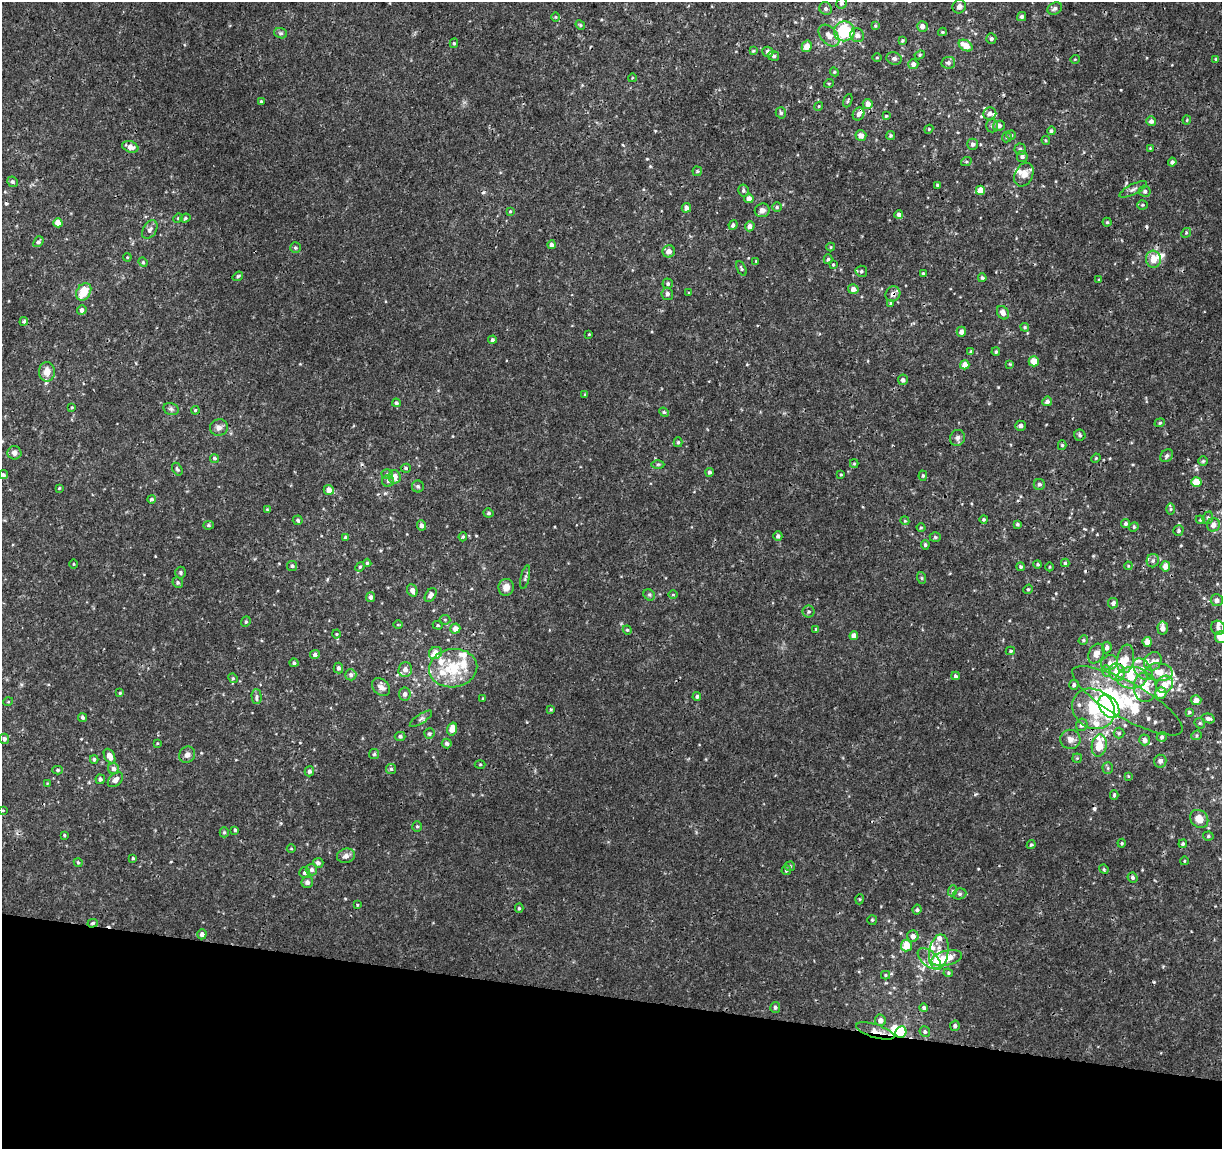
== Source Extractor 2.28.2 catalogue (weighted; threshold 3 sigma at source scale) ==
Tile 15 of 4 x 4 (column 3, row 4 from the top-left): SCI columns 2443-3662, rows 224-1370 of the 4892 x 5096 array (HDU 1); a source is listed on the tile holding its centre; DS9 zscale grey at full resolution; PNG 1224 x 1151 px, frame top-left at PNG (2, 2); each listed source drawn as its Kron ellipse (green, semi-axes under 4 px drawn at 4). Shown black and unused: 13% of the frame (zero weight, under 3 of 4 exposures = <1% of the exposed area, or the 3 px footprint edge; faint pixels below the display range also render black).
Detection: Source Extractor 2.28.2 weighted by HDU 2 'WHT'; one run over the whole footprint, this tile lists its part. Background 0.00125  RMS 9.5e-04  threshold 0.00428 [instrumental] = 3 sigma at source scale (4.5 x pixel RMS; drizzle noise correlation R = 1.50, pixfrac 1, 0.0396/0.0396 arcsec/px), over >= 5 px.
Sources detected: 375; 3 inside a brighter object's white glare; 6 cosmic-ray / hot-pixel residue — neither listed nor drawn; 34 inside a brighter listed object's ellipse — not listed separately; the other 332 listed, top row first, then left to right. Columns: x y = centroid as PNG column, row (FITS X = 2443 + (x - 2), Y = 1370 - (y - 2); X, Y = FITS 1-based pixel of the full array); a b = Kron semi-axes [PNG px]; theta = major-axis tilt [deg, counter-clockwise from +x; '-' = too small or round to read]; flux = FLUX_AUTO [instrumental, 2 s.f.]
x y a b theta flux
841 3 5 5 - 0.24
959 7 7 6 - 0.39
1055 8 7 5 28 0.32
826 9 6 6 - 0.26
556 17 5 3 - 0.088
1022 17 4 4 - 0.23
580 25 5 4 - 0.12
875 26 4 3 - 0.099
922 26 5 5 - 0.54
844 31 10 10 - 5.7
942 32 4 4 - 0.11
281 33 6 5 - 0.18
857 35 7 6 - 0.39
829 36 13 8 -47 0.76
991 39 5 5 - 0.23
902 41 4 3 - 0.12
454 43 5 4 - 0.15
807 46 6 5 - 0.96
966 46 7 5 -33 1.5
753 51 4 3 - 0.095
768 52 5 5 - 0.32
920 55 5 4 - 0.13
774 56 5 5 - 0.21
877 58 4 3 - 0.084
894 59 8 6 -17 0.28
1075 59 5 3 - 0.074
1216 59 4 4 - 0.11
948 63 7 6 - 0.26
913 64 5 5 - 0.43
834 72 4 4 - 0.12
632 78 4 3 - 0.066
829 83 5 3 - 0.094
848 101 7 3 69 0.11
261 102 3 3 - 0.19
868 104 5 5 - 0.67
819 106 4 3 - 0.093
781 113 6 5 - 0.2
859 114 6 5 - 0.38
990 114 6 6 - 0.41
886 116 3 3 - 0.096
1187 120 4 4 - 0.1
1151 121 5 5 - 0.33
992 126 7 5 -90 0.19
999 126 6 5 - 0.39
929 129 4 3 - 0.087
1051 131 4 4 - 0.17
1011 135 5 4 - 0.15
861 136 5 5 - 0.53
890 136 4 4 - 0.16
1007 137 5 5 - 0.13
1046 140 4 4 - 0.11
973 144 5 5 - 0.29
130 147 8 5 -20 0.6
1150 148 4 4 - 0.075
1020 149 5 5 - 0.18
1022 157 5 5 - 0.22
966 162 5 3 - 0.11
1172 162 4 4 - 0.29
697 171 5 4 - 0.15
1024 175 12 9 63 0.78
12 182 5 5 - 0.23
937 185 3 3 - 0.11
1133 189 15 5 27 0.34
743 190 6 5 - 0.18
980 190 4 4 - 1.1
1145 191 6 5 - 0.25
749 198 5 4 - 0.55
1143 205 5 4 - 0.13
777 207 5 4 - 0.13
686 208 5 4 - 0.41
762 210 7 7 - 0.43
510 211 4 3 - 0.096
899 214 4 4 - 0.34
178 218 5 4 - 0.11
185 218 5 4 - 0.14
1107 222 4 4 - 0.12
58 223 4 4 - 1.2
733 225 5 4 - 0.29
750 226 5 5 - 0.5
150 230 10 6 57 0.39
1186 233 5 4 - 0.13
38 242 6 4 49 0.23
552 245 4 4 - 0.36
831 247 4 4 - 0.091
295 248 5 5 - 0.19
669 251 6 6 - 0.66
127 257 4 3 - 0.083
828 259 5 4 - 0.16
1153 259 8 7 - 1.1
756 261 3 3 - 0.072
143 262 5 4 - 0.12
833 265 3 3 - 0.095
741 268 8 3 -65 0.14
861 271 6 5 - 0.19
923 273 3 3 - 0.11
238 276 5 4 - 0.15
982 278 4 4 - 0.17
1099 280 3 3 - 0.088
668 284 5 5 - 0.16
853 289 5 5 - 0.5
84 292 9 7 57 1.9
689 293 4 4 - 0.093
667 294 6 5 - 0.24
893 294 8 7 - 0.41
891 303 4 4 - 0.11
82 310 5 4 - 0.38
1003 313 7 5 -57 0.53
24 321 4 4 - 0.15
1025 327 4 3 - 0.13
961 332 5 4 - 0.48
589 334 3 2 - 0.072
492 340 4 4 - 0.26
971 351 4 3 - 0.099
996 352 4 4 - 0.15
1034 361 5 5 - 1.2
1010 364 4 4 - 0.091
965 365 5 4 - 0.76
47 372 10 8 88 1
903 380 5 5 - 0.31
585 394 4 3 - 0.085
1047 401 5 4 - 0.25
396 403 4 4 - 0.19
72 407 4 3 - 0.084
171 409 8 6 -14 0.23
195 410 4 3 - 0.1
664 412 5 4 - 0.13
1160 423 5 4 - 0.12
1020 426 5 5 - 0.32
219 427 9 8 - 0.41
1080 435 5 5 - 0.2
957 438 8 7 - 0.32
678 442 5 4 - 0.16
1062 445 5 4 - 0.13
14 453 7 6 - 0.42
1167 456 7 5 44 0.21
214 458 4 4 - 0.15
1096 458 5 3 - 0.088
1203 461 5 4 - 0.12
658 464 6 4 0 0.15
854 464 4 4 - 0.11
406 468 5 4 - 0.16
177 469 7 4 -60 0.18
709 472 4 4 - 0.22
387 474 5 5 - 0.17
841 474 4 2 - 0.075
3 475 4 4 - 0.19
923 476 5 4 - 0.13
394 477 7 6 - 0.76
388 481 6 6 - 0.21
1196 482 5 5 - 1.7
1039 484 5 5 - 0.21
418 486 6 6 - 0.2
59 488 4 4 - 0.1
329 490 5 5 - 0.77
151 499 4 4 - 0.19
267 509 4 4 - 0.084
1171 509 6 4 89 0.15
488 513 5 4 - 0.17
1208 518 6 5 - 0.18
984 519 4 4 - 0.15
298 520 5 5 - 0.19
1200 520 4 4 - 0.1
905 521 4 3 - 0.09
1017 524 4 4 - 0.16
1126 524 5 4 - 0.22
208 525 5 4 - 0.14
421 525 5 4 - 0.36
1213 525 7 6 - 0.63
921 527 4 3 - 0.086
1134 527 5 4 - 0.13
1178 531 5 5 - 0.18
778 536 5 4 - 0.28
346 537 4 3 - 0.19
463 537 5 4 - 0.12
935 537 5 4 - 0.15
925 545 5 4 - 0.15
1153 561 7 6 - 0.25
367 563 4 4 - 0.12
1065 563 4 4 - 0.14
73 564 4 3 - 0.071
1038 564 4 4 - 0.14
292 566 5 5 - 0.15
1128 566 4 3 - 0.078
1165 566 5 5 - 0.76
360 567 5 4 - 0.13
1020 567 4 4 - 0.15
1050 567 4 3 - 0.083
181 572 6 5 - 0.16
525 577 12 4 77 0.23
922 578 6 3 -71 0.11
178 583 5 5 - 0.18
506 587 8 8 - 0.76
1028 589 5 4 - 0.12
412 590 6 5 - 0.48
431 595 7 5 57 0.46
649 595 6 5 - 0.16
673 595 4 3 - 0.079
370 597 5 4 - 0.27
1217 600 6 6 - 0.43
1113 603 5 5 - 0.3
809 612 6 6 - 0.21
445 620 5 5 - 0.13
246 622 5 4 - 0.15
398 625 5 3 - 0.084
438 625 5 4 - 0.11
1163 628 6 5 - 0.63
1218 628 7 6 - 0.38
455 629 5 5 - 0.63
816 629 4 4 - 0.13
627 630 4 4 - 0.11
336 634 4 4 - 0.086
854 636 4 4 - 0.55
1221 637 6 6 - 1.4
1083 640 5 4 - 0.13
1147 642 5 4 - 0.73
1107 647 6 4 82 0.34
1010 651 5 4 - 0.13
435 653 7 6 - 1.1
1096 654 10 7 62 0.68
315 655 5 4 - 0.28
1126 659 14 8 81 1.2
1153 661 10 8 53 0.53
294 663 4 4 - 0.17
1109 663 8 7 - 0.39
338 668 5 4 - 0.23
453 668 24 19 8 3.8
405 669 7 7 - 0.66
1143 669 12 8 -53 0.66
1106 671 6 4 -71 0.17
1117 672 9 8 - 1.4
1159 672 14 9 -5 1.1
351 675 6 5 - 0.27
955 676 4 4 - 0.19
1132 677 15 11 4 1.6
233 678 5 4 - 0.13
1165 684 9 7 54 1
1074 685 5 4 - 0.26
381 687 10 7 -43 0.54
1145 687 14 11 -87 1.8
120 693 4 3 - 0.1
1161 693 6 5 - 1.1
405 694 6 6 - 0.34
257 696 7 5 -88 0.23
697 697 4 4 - 0.18
483 698 4 3 - 0.091
1196 700 5 5 - 0.6
1127 701 62 18 -29 5.7
8 702 5 3 - 0.081
1109 706 13 9 -54 18
551 709 4 3 - 0.091
1093 709 22 19 -35 4.3
1189 712 4 3 - 0.14
82 717 4 4 - 0.17
1208 718 7 4 -13 0.31
421 719 13 4 33 0.27
1200 723 6 5 - 0.13
1082 725 6 5 - 0.37
452 729 6 5 - 0.98
429 733 5 5 - 0.18
1119 733 5 5 - 0.17
1196 735 5 4 - 0.14
400 736 5 4 - 0.2
1162 737 5 5 - 0.19
4 739 5 4 - 0.22
1070 739 10 9 - 0.61
1145 740 5 5 - 0.46
157 743 3 3 - 0.076
447 743 5 5 - 0.26
1099 746 11 7 81 1.7
374 754 5 5 - 0.14
187 755 8 7 - 0.41
110 756 8 5 -61 0.82
1077 758 4 4 - 0.11
94 759 4 3 - 0.16
1160 761 6 6 - 0.33
480 764 5 3 - 0.097
1108 768 6 5 - 0.16
113 769 5 5 - 0.37
391 769 5 5 - 0.16
58 770 5 4 - 0.15
309 771 5 4 - 0.25
1128 776 4 3 - 0.085
100 779 5 4 - 0.29
115 780 9 6 41 0.51
47 783 4 3 - 0.07
1114 795 5 3 - 0.15
3 810 4 3 - 0.094
1199 819 10 8 -41 1.1
417 826 5 4 - 0.15
235 830 3 3 - 0.13
224 832 5 4 - 0.15
64 835 3 3 - 0.11
1208 836 5 4 - 0.14
1122 843 4 4 - 0.094
1031 844 4 3 - 0.12
1183 844 4 3 - 0.13
291 849 4 3 - 0.082
346 856 9 7 16 0.44
133 858 4 3 - 0.12
1184 861 4 3 - 0.077
78 862 4 3 - 0.12
318 863 5 5 - 0.31
790 866 5 5 - 0.13
1104 869 5 4 - 0.12
311 870 6 6 - 0.36
786 870 5 4 - 0.17
305 873 5 5 - 0.24
1133 878 5 4 - 0.19
307 882 6 5 - 0.33
952 891 5 3 - 0.14
960 894 7 5 20 0.19
860 899 5 3 - 0.1
357 905 3 3 - 0.089
519 908 4 4 - 0.16
917 910 5 4 - 0.17
872 920 5 4 - 0.13
93 923 5 4 - 0.16
202 934 5 4 - 0.42
913 936 6 5 - 0.45
906 946 6 5 - 1.6
939 952 18 9 81 1.2
947 958 15 7 13 1.6
929 959 13 7 -40 0.69
948 973 5 4 - 0.12
885 975 4 4 - 0.12
775 1007 5 5 - 0.24
924 1008 4 4 - 0.2
880 1020 6 5 - 0.46
955 1026 5 4 - 0.23
875 1031 20 6 -17 0.89
901 1032 6 5 - 3.3
925 1032 5 5 - 0.2
Overlapping masked pixels (flux is a lower limit): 6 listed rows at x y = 893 294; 1127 701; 1109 706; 93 923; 875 1031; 901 1032
Isophote crosses this tile's border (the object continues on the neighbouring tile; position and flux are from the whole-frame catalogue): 1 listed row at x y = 1221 637